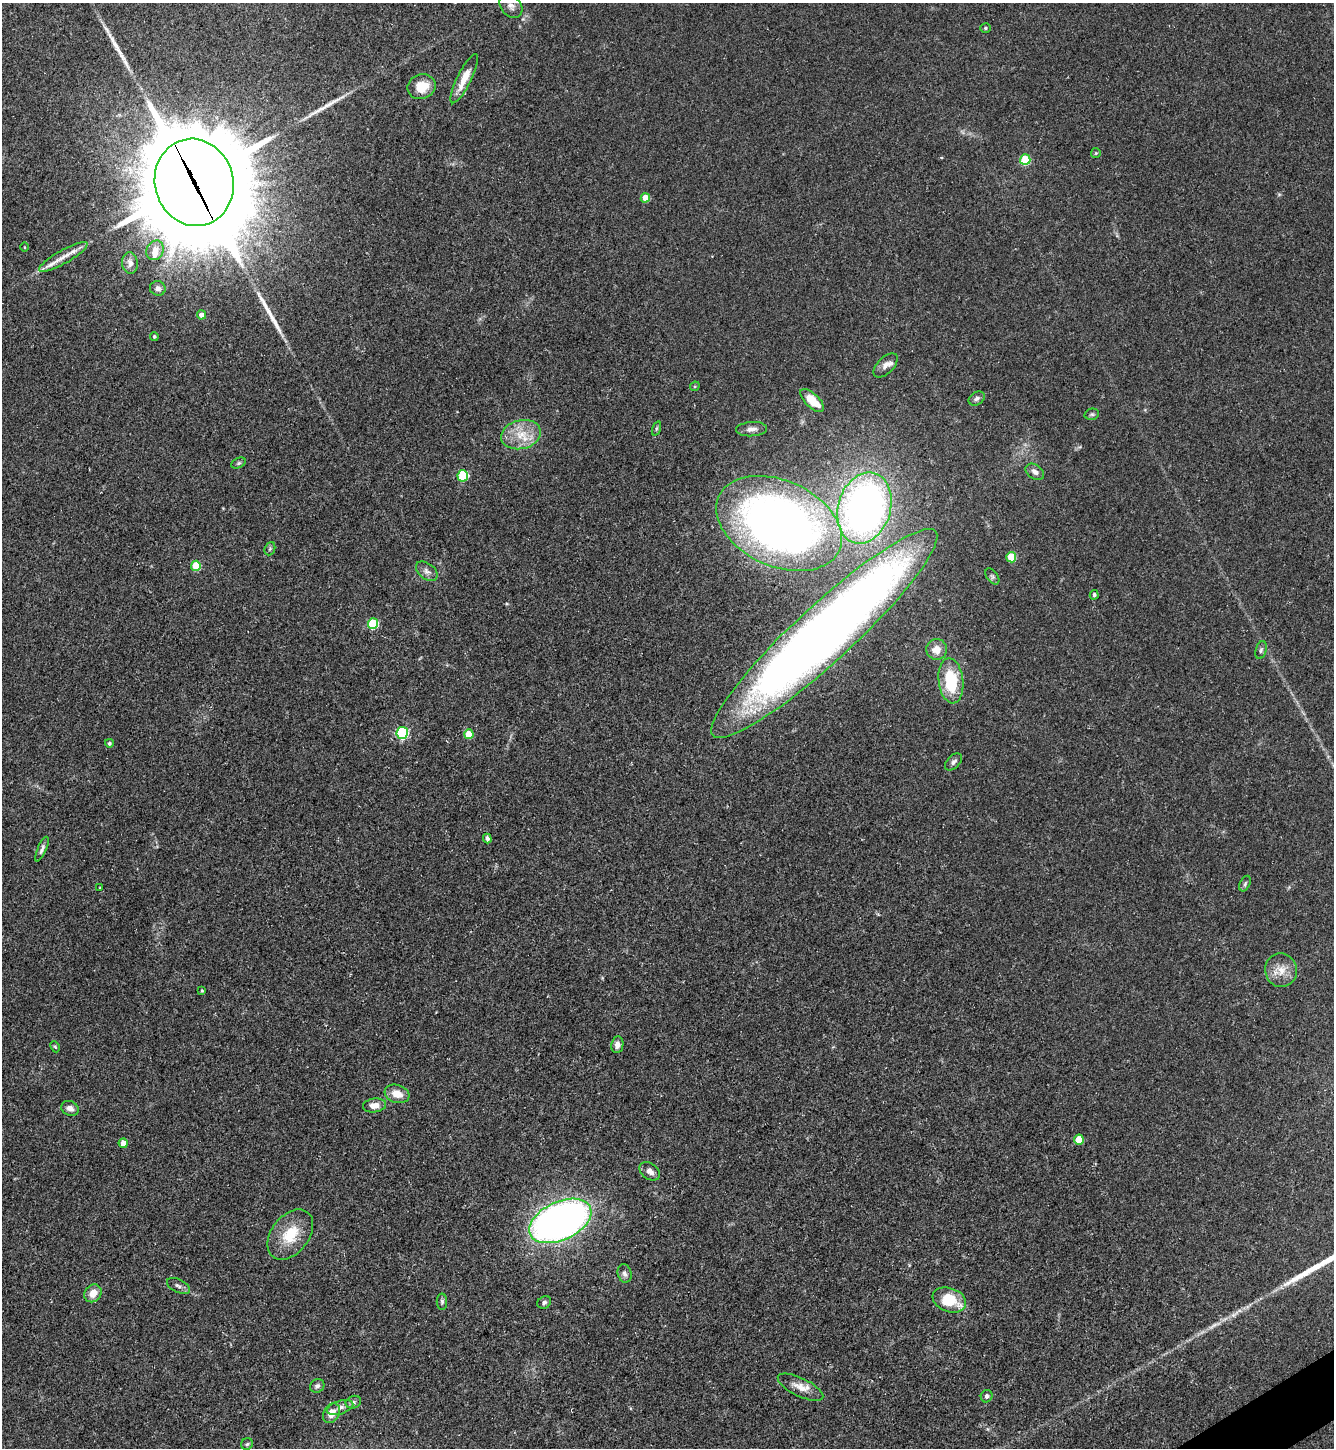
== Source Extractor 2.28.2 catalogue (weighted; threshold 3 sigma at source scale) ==
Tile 6 of 4 x 4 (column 2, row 2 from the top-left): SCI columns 1623-2954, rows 2891-4336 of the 5774 x 5783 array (HDU 1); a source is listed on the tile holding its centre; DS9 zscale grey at full resolution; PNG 1336 x 1450 px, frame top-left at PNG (2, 3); each listed source drawn as its Kron ellipse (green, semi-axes under 4 px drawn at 4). Shown black and unused: <1% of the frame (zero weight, under 3 of 5 exposures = <1% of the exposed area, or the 3 px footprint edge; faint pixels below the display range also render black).
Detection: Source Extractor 2.28.2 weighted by HDU 2 'WHT'; one run over the whole footprint, this tile lists its part. Background 0.0627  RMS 0.0059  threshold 0.0266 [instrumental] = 3 sigma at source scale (4.5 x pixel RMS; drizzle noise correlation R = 1.50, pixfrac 1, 0.05/0.05 arcsec/px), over >= 5 px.
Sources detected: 79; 4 long thin detections or spike segments (spike, bleed or trail) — neither listed nor drawn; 3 inside a brighter listed object's ellipse — not listed separately; the other 72 listed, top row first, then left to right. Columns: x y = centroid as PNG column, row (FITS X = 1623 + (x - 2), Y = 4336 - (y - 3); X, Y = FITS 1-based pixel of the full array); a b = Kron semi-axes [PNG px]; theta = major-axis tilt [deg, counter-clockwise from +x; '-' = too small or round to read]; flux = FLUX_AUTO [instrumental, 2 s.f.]
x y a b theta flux
511 6 13 10 -50 3.5
985 28 5 4 - 0.76
464 79 27 7 64 9.6
422 87 14 12 20 11
1096 153 5 4 - 0.64
1025 160 5 5 - 30
194 182 44 39 -75 13000
645 198 4 4 - 8.6
24 247 4 3 - 0.48
155 250 10 8 64 5.8
63 257 27 6 29 6.7
130 263 10 8 -85 3.6
158 288 8 7 - 2.1
201 315 4 4 - 3.3
154 336 4 4 - 0.9
886 365 15 8 45 3.4
695 386 5 4 - 0.68
977 398 9 6 33 1.8
812 400 15 6 -44 11
1092 414 7 5 13 1
656 428 7 3 71 0.87
752 429 15 7 3 3.3
521 435 20 14 14 13
239 463 7 5 27 0.96
1035 472 10 7 -34 3.1
463 476 5 5 - 38
864 508 36 26 73 280
779 523 66 43 -24 420
270 549 7 5 69 0.99
1011 557 5 5 - 22
196 566 5 5 - 21
427 571 12 7 -38 3
992 577 9 5 -53 1.2
1094 595 5 4 - 1.4
373 624 5 5 - 37
824 633 151 28 43 690
937 649 10 10 - 6.8
1261 650 9 5 75 1.4
951 681 23 12 -83 30
402 733 6 5 - 68
469 734 5 4 - 13
109 743 4 4 - 0.95
954 762 10 6 45 1.9
487 839 5 4 - 2.1
42 849 13 4 66 2.1
1245 884 8 5 63 1.2
100 888 3 2 - 0.44
1281 970 17 16 - 8.6
202 991 3 3 - 0.68
617 1045 8 6 82 3.2
55 1047 6 4 -66 0.71
397 1094 13 9 -19 7.2
374 1105 12 7 8 5.1
70 1108 9 7 -21 3
1079 1140 5 5 - 11
123 1143 5 4 - 8.3
650 1171 11 8 -36 3.3
560 1221 33 19 25 350
290 1235 28 19 52 19
625 1273 9 7 -75 2.3
178 1286 12 6 -25 2
93 1293 9 8 - 6.3
949 1300 17 12 -20 21
442 1302 8 5 -89 1.2
544 1302 7 6 - 1.4
317 1386 7 6 - 1.9
801 1387 25 9 -26 6.8
987 1396 6 5 - 1.5
353 1402 8 6 20 1.5
340 1407 13 6 18 3.4
331 1413 10 7 59 6.4
247 1444 6 5 - 1.2
Overlapping masked pixels (flux is a lower limit): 1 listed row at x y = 194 182